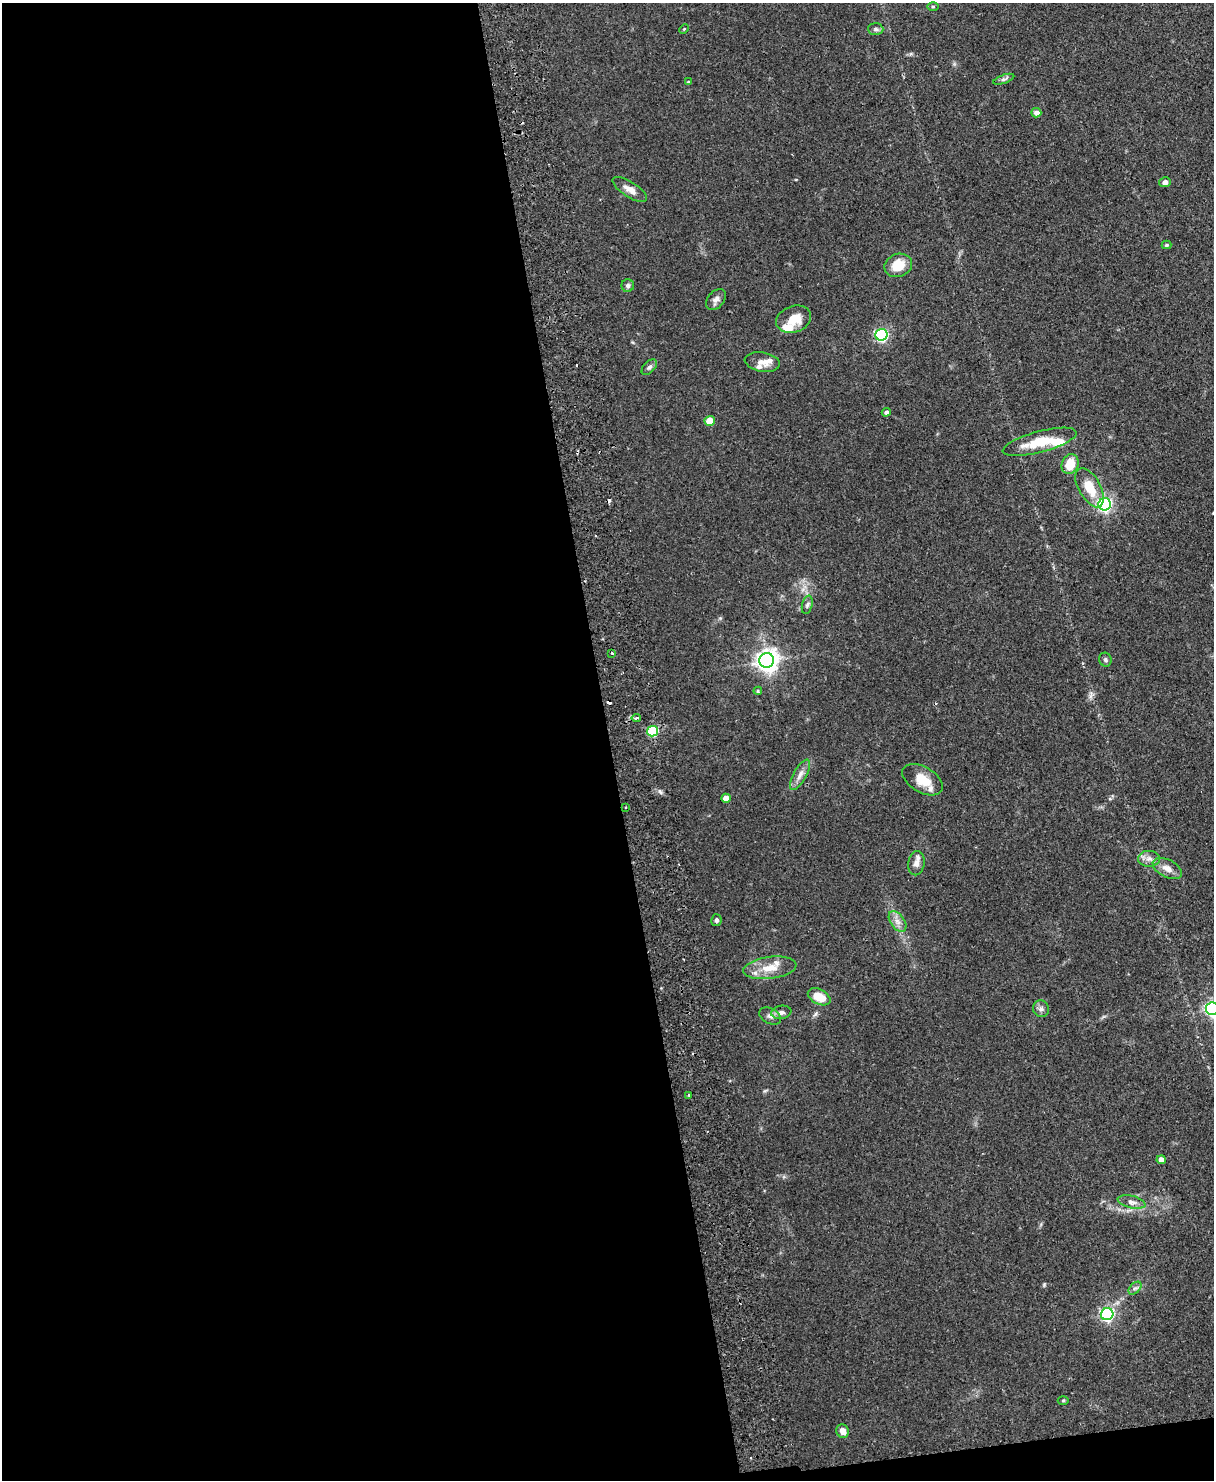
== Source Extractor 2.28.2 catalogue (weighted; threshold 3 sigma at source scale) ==
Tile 9 of 4 x 3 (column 1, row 3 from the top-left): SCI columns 58-1269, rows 153-1630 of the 4965 x 4852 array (HDU 1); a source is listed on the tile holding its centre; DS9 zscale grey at full resolution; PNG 1216 x 1482 px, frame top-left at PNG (2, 3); each listed source drawn as its Kron ellipse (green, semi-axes under 4 px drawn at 4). Shown black and unused: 51% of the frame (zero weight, under 2 of 3 exposures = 3% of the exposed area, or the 3 px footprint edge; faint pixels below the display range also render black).
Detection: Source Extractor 2.28.2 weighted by HDU 2 'WHT'; one run over the whole footprint, this tile lists its part. Background 0.144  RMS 0.0069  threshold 0.0309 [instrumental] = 3 sigma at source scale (4.5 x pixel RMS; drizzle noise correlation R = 1.50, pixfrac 1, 0.05/0.05 arcsec/px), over >= 5 px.
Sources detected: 59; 3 cosmic-ray / hot-pixel residue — neither listed nor drawn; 5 inside a brighter listed object's ellipse — not listed separately; the other 51 listed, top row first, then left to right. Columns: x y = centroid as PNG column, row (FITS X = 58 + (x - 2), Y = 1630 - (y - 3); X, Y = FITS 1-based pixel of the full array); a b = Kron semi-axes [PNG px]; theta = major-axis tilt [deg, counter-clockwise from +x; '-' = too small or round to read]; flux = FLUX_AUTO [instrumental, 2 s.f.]
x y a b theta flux
933 6 5 3 - 0.73
684 29 5 3 - 0.68
876 29 8 6 -2 1.6
1004 79 11 4 20 1.6
688 82 3 3 - 0.75
1036 113 5 4 - 4.1
1165 182 6 5 - 2.7
630 189 20 7 -33 5.9
1166 245 5 4 - 0.93
898 265 14 11 20 13
628 286 6 6 - 1.5
716 300 12 8 50 3.1
794 319 18 13 20 12
881 335 6 6 - 120
762 362 18 9 -10 5.6
649 367 9 5 45 1.8
886 412 4 4 - 1.7
710 421 5 5 - 14
1040 442 38 10 15 19
1070 464 10 8 69 12
1090 488 21 11 -61 15
1105 504 6 6 - 180
807 605 9 5 75 1.6
612 653 3 3 - 0.82
1105 660 7 6 - 1.4
767 661 7 7 - 460
758 691 4 4 - 1.1
636 718 5 3 - 2
653 731 5 5 - 44
800 775 17 6 61 4.4
923 780 22 13 -30 13
726 798 5 4 - 6.9
626 807 2 2 - 0.53
1149 859 11 8 1 3.7
916 863 12 8 79 4
1167 868 16 8 -27 5.4
716 920 6 5 - 1.4
897 921 11 7 -54 4
770 968 27 11 8 12
819 997 12 7 -27 12
1041 1009 8 8 - 2.4
1212 1009 6 6 - 200
781 1012 10 6 9 2.7
770 1016 12 7 -28 3
689 1095 2 2 - 0.68
1161 1160 5 4 - 4.9
1132 1202 14 6 -14 3.2
1135 1288 8 4 43 1.6
1107 1314 6 6 - 140
1063 1401 5 3 - 0.73
843 1431 7 6 - 4.8
Isophote crosses this tile's border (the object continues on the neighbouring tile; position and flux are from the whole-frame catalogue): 1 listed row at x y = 1212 1009